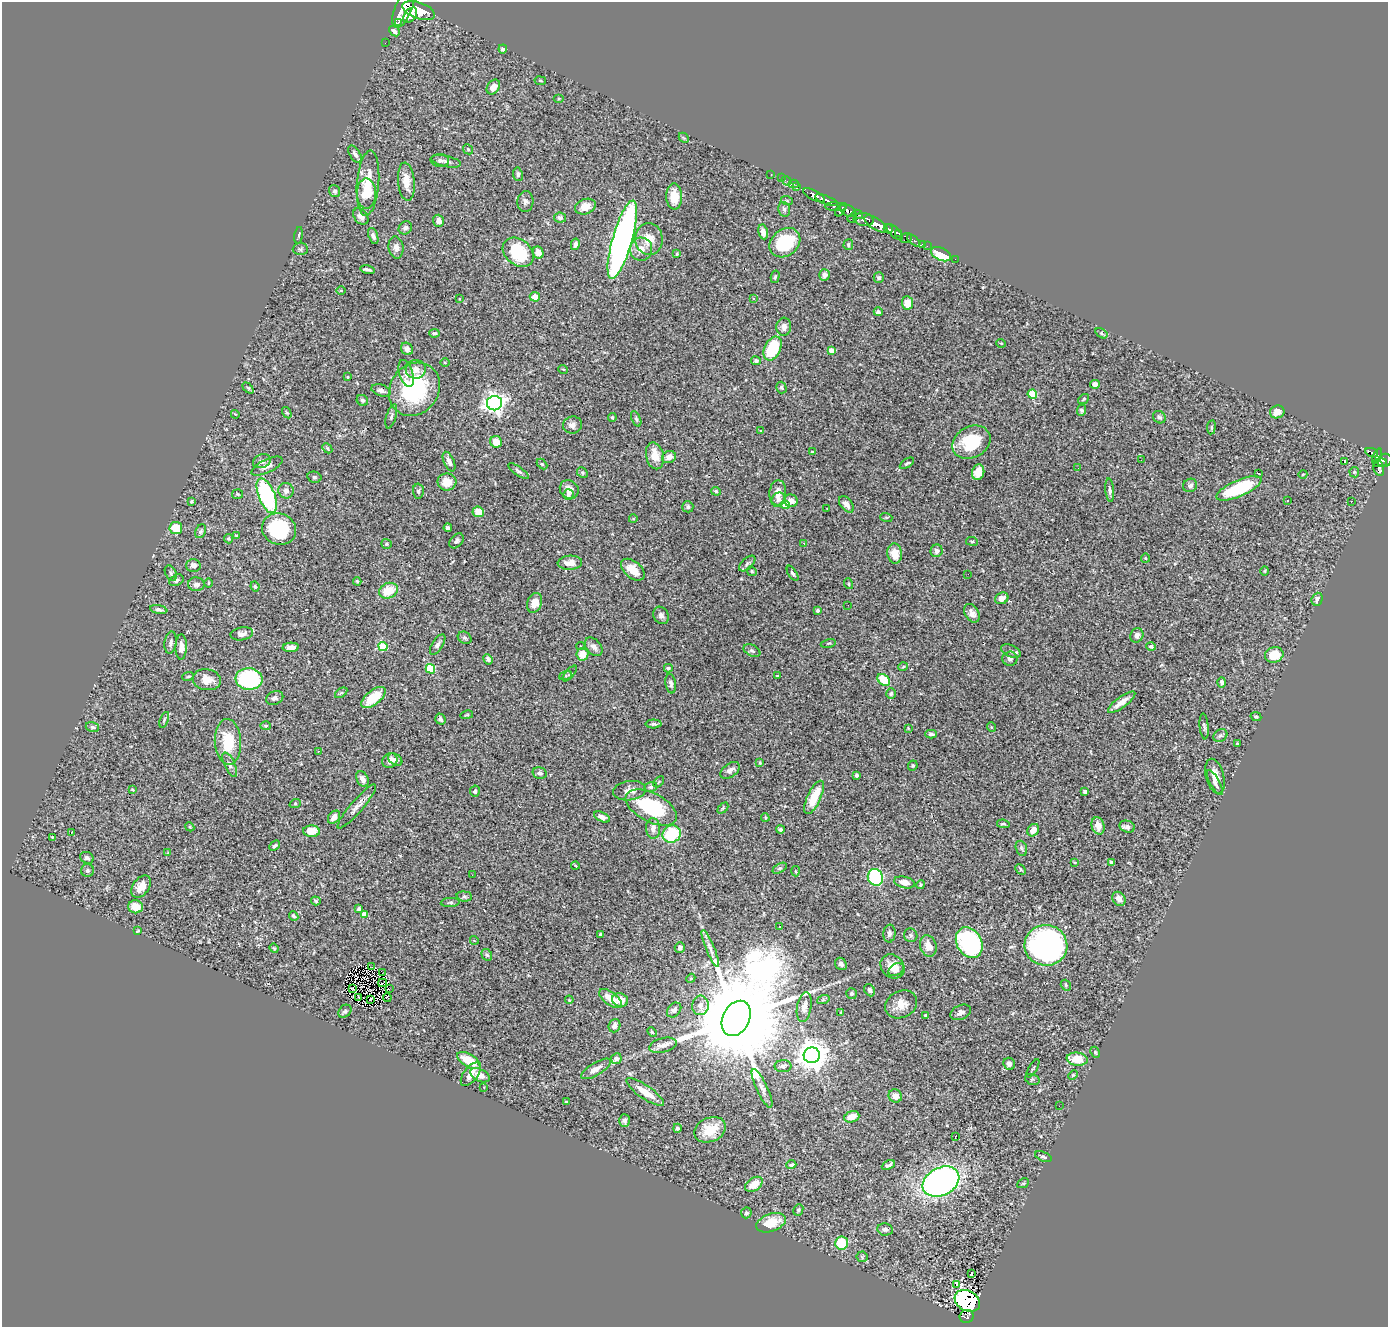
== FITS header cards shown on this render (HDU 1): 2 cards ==
NAXIS1  =                 1386
NAXIS2  =                 1325

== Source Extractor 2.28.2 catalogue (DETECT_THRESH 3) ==
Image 1386 x 1325 px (HDU 1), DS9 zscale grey, 1 PNG px = 1 image px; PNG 1390 x 1329 px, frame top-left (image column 1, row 1325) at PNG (2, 2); each listed source drawn as its Kron ellipse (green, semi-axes under 4 px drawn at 4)
Background 1.27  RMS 0.034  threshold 0.103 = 3 sigma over >= 5 px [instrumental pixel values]
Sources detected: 391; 1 with non-positive FLUX_AUTO (blend fragments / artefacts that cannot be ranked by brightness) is neither listed nor drawn; the other 390 listed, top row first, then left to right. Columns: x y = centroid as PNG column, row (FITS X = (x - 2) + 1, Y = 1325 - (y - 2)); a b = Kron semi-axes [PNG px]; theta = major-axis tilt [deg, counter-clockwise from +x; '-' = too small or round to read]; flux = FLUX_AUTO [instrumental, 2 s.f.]
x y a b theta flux
403 9 20 8 67 6400
419 11 17 8 -20 6100
410 15 9 5 51 1900
398 23 3 2 - 15000
394 31 6 4 -41 9.6
385 43 2 2 - 9.3
503 49 4 4 - 5.3
540 81 6 3 -9 2.1
493 87 8 6 55 19
559 99 5 3 - 2.3
684 138 6 4 -43 3.1
468 149 6 4 -47 3.1
355 154 10 5 -57 9.3
440 160 9 6 -5 5.9
446 161 15 5 -12 8.5
518 174 7 5 -82 5.5
771 174 2 2 - 13
781 178 2 2 - 12
787 181 5 3 - 33
406 182 19 8 -84 30
368 183 33 11 85 59
793 184 5 3 - 48
797 186 3 2 - 23
334 191 6 5 - 4.7
366 193 15 9 90 62
814 195 12 5 -28 1800
674 196 13 8 -88 38
826 200 12 4 -22 1600
787 201 6 4 -19 2.8
525 202 10 8 87 8.3
585 207 10 7 21 26
836 207 11 4 -4 590
784 209 7 5 -76 6.3
841 210 7 3 54 600
848 211 9 5 -28 840
858 214 5 3 - 360
361 216 9 6 -51 14
560 218 6 5 - 8.5
852 219 4 3 - 160
864 219 10 6 -8 1400
438 221 6 5 - 10
876 224 13 5 -32 3200
405 228 7 6 - 6.6
888 229 5 3 - 590
763 232 7 4 -79 14
895 232 10 4 -45 870
899 233 3 3 - 430
299 235 8 3 81 2.7
373 236 8 4 -72 6.8
906 238 6 5 - 320
649 239 16 14 -84 35
622 240 41 10 74 1200
914 241 8 3 -39 140
785 243 17 13 40 150
575 244 6 4 78 8
848 245 5 4 - 3.8
922 245 3 3 - 47
927 246 2 2 - 19
396 247 11 7 -82 11
300 249 7 6 - 5
641 249 11 11 - 23
518 252 17 12 -40 130
538 252 6 5 - 14
677 254 4 3 - 2.5
941 254 10 6 -24 64
955 259 2 2 - 16
367 270 7 3 -13 5.4
825 275 5 5 - 12
775 277 6 4 78 3.8
879 278 5 5 - 4.1
341 290 5 3 - 1.9
535 297 5 4 - 26
460 299 3 2 - 1.6
753 299 3 2 - 2.8
907 303 6 5 - 32
878 312 4 3 - 4
784 327 9 7 86 14
434 333 5 3 - 4
1101 333 6 4 -32 3.1
1001 343 5 3 - 2
773 348 13 8 65 120
407 349 6 5 - 7.2
831 351 4 4 - 28
756 361 5 4 - 3.6
445 363 5 3 - 2.3
416 369 10 9 - 21
563 369 5 3 - 1.8
406 373 14 7 -72 12
348 377 3 2 - 1.7
1095 384 5 4 - 9
248 388 6 4 -45 2.9
781 388 6 5 - 3.5
414 389 28 24 54 220
381 390 10 5 -18 9
1032 394 4 4 - 80
1084 399 6 4 37 3
362 400 6 5 - 4.8
494 403 7 7 - 1200
1081 410 5 4 - 5.4
1277 412 7 6 - 18
287 413 6 4 -57 2.8
235 414 4 3 - 1.8
391 416 12 5 73 6.2
1159 417 7 5 -43 5.2
612 418 4 4 - 3
636 419 8 4 -66 4.4
572 425 9 8 - 11
1211 427 7 3 82 3
760 430 3 3 - 6.5
496 442 6 5 - 29
971 442 20 15 28 100
327 448 6 4 -46 3.3
813 452 4 3 - 2.7
1372 453 6 3 -24 190
655 456 13 8 -77 37
1377 456 8 4 66 300
669 457 7 6 - 19
1141 460 2 2 - 1.9
1385 460 7 6 - 620
262 461 9 6 21 10
1344 461 3 3 - 11
449 462 10 5 -65 11
907 463 8 3 34 3.2
1380 463 7 3 8 330
542 464 6 4 -44 2.6
267 466 17 6 26 15
1379 467 8 5 -72 440
1078 468 2 2 - 1.5
519 471 12 4 -35 5.7
978 472 8 6 74 26
1354 472 5 5 - 3.2
582 473 6 4 -46 3.2
1259 474 3 2 - 2.4
1303 474 4 3 - 1.5
314 477 7 5 -13 3.9
447 482 9 8 - 31
1190 485 7 6 - 8.1
1239 488 24 8 23 140
569 489 10 8 -42 18
1110 490 12 4 -84 6.4
286 491 8 7 - 11
418 491 7 5 -89 4.8
716 491 5 4 - 2.8
778 493 13 8 86 18
237 494 5 5 - 3
568 494 5 5 - 5
267 496 18 8 -69 270
778 500 7 6 - 7.9
1287 500 3 2 - 2.9
191 501 4 3 - 2.9
791 501 7 6 - 17
1351 501 2 2 - 1.6
846 504 9 5 -51 12
785 505 4 4 - 45
688 507 6 5 - 5.1
827 509 2 2 - 1.1
478 512 6 5 - 29
886 517 6 4 -18 2.7
633 519 4 3 - 1.8
176 528 6 6 - 55
448 528 4 4 - 6.3
279 529 17 15 -21 160
201 531 7 5 64 4.3
236 536 3 3 - 2.4
228 539 5 4 - 3
456 541 8 6 50 5.7
972 541 6 3 -8 2.7
804 543 3 3 - 2.9
386 544 5 5 - 3.3
937 551 6 6 - 8.5
895 553 10 7 -82 33
1145 558 5 4 - 2.5
570 563 12 7 3 20
747 563 10 5 43 5.9
193 565 7 6 - 10
633 570 14 8 -41 35
752 571 5 4 - 2.8
1265 571 5 3 - 2
171 573 8 5 -60 5.1
793 573 8 4 -58 4.7
968 574 2 2 - 2.5
176 580 7 5 27 5.8
357 581 4 4 - 2.8
209 583 4 3 - 1.9
196 584 8 7 - 9.5
849 584 5 3 - 2.1
255 586 5 3 - 3.1
389 591 9 7 24 49
1002 598 7 5 27 16
1317 599 6 5 - 9.2
535 603 10 7 69 26
848 605 2 2 - 3.6
159 610 9 4 -11 6.3
818 610 4 4 - 3.6
972 613 10 6 -60 13
661 615 9 7 -61 9.3
242 634 11 6 9 12
1137 635 7 6 - 9
465 638 7 5 -31 5.2
171 643 11 6 83 8.9
828 643 7 3 13 2.4
438 644 12 5 57 7.4
383 646 5 4 - 100
580 646 4 4 - 2.5
1151 646 5 4 - 4.4
181 647 12 6 89 15
291 647 8 4 4 11
594 647 10 7 -49 12
752 651 9 5 -27 5.3
1011 651 10 5 -22 7.3
582 654 6 6 - 32
1274 655 9 7 17 47
488 659 5 4 - 6.5
1010 659 7 7 - 6.6
903 667 5 3 - 2
668 668 4 3 - 3.1
430 669 5 4 - 130
570 673 10 3 50 3.3
566 676 6 4 20 3
777 676 3 3 - 2.4
188 677 6 3 18 2.5
249 679 13 10 -6 220
207 680 14 10 -9 26
884 680 7 5 -39 60
1222 682 5 4 - 6.6
671 684 10 5 -82 6.4
341 693 7 3 35 3
891 694 5 5 - 4.6
373 697 14 7 39 64
275 698 9 6 23 7.8
1122 702 16 5 36 20
467 715 6 2 13 2.3
1256 717 5 4 - 3.7
440 719 6 5 - 7
164 720 8 3 70 3.4
653 724 8 4 1 4.7
266 726 5 4 - 2.6
1204 726 13 4 -85 6
92 727 7 5 -16 4.1
991 727 5 3 - 2.2
908 728 3 2 - 1.6
931 734 6 3 -1 5.5
1220 735 7 6 - 5.5
228 742 23 13 -87 82
1237 744 4 3 - 2.2
318 751 2 2 - 1.5
395 759 8 5 -34 7.4
390 760 8 6 42 16
760 763 3 3 - 2.3
230 765 13 5 -65 8.9
913 766 5 4 - 3.7
730 770 11 6 34 10
540 773 7 5 -15 5
856 775 4 3 - 3.7
1215 776 18 9 -75 22
362 779 8 5 -64 10
659 782 6 2 46 1.8
1215 782 14 4 -61 8
651 787 6 5 - 4.5
132 790 3 2 - 1.9
475 791 5 5 - 4.2
630 791 17 9 8 18
1085 792 4 3 - 4.6
814 797 18 6 65 61
295 804 5 3 - 2.3
357 806 28 6 49 18
651 807 28 14 -27 180
723 808 6 4 45 2.9
334 817 7 5 50 13
602 817 8 4 -24 10
765 818 4 3 - 2.2
1003 824 6 3 -8 3.3
1098 826 9 6 -76 23
190 827 5 3 - 2.2
1127 827 8 6 -19 7.2
653 828 10 7 -87 15
780 829 4 4 - 4.3
1033 830 7 5 51 18
312 831 8 6 -3 38
71 833 3 2 - 27
672 834 9 8 - 120
52 837 3 2 - 1.7
275 846 6 4 42 4.9
1021 848 8 5 -71 4.9
168 853 3 2 - 3.3
87 858 7 5 -27 6.5
1075 862 3 2 - 2.2
1111 862 4 3 - 4.6
575 865 4 3 - 1.8
780 868 8 4 31 4.2
1021 869 6 4 -47 2.8
87 871 6 6 - 5.7
795 871 5 3 - 2
472 875 2 2 - 4.3
875 877 8 7 - 200
904 882 10 5 -13 21
921 885 4 4 - 3.4
141 887 12 8 53 22
464 896 8 5 -6 4.8
1119 899 7 6 - 13
316 901 5 3 - 3.4
450 903 9 4 3 4.5
136 907 7 6 - 32
359 909 4 3 - 4.1
364 915 4 4 - 26
294 916 5 3 - 4
780 926 3 3 - 5
138 931 3 2 - 1.9
600 934 3 3 - 2.8
889 934 9 6 83 6.5
911 935 7 6 - 5.3
474 940 4 3 - 1.6
969 943 16 12 -60 280
1046 945 21 20 - 690
928 946 11 8 -71 23
680 947 5 5 - 7.1
274 948 5 4 - 2.5
710 948 19 4 -67 12
487 955 6 5 - 4.1
841 964 6 5 - 7.6
893 966 13 11 -44 28
372 967 2 2 - 1.4
896 970 8 5 31 7.9
382 973 3 2 - 2.6
691 978 5 3 - 2.1
383 983 4 2 - 2.5
1066 985 5 4 - 3.2
352 989 3 2 - 1.1
389 989 3 2 - 0.97
870 990 6 5 - 6.1
852 994 5 5 - 4.1
358 997 4 2 - 2.4
387 998 4 3 - 9
371 999 3 2 - 2.6
611 999 13 6 -37 36
569 1000 4 3 - 2.1
620 1000 8 6 -22 27
823 1000 6 4 19 3.4
901 1004 16 13 28 27
700 1005 10 8 85 13
804 1007 15 7 80 18
674 1010 8 6 48 9
345 1011 7 5 44 5.2
961 1012 11 7 25 8.5
841 1013 4 3 - 2.9
926 1015 4 4 - 4.3
736 1018 18 13 63 72000
614 1026 7 5 70 9.8
652 1032 5 3 - 2.3
663 1045 14 7 14 13
1095 1052 6 4 -64 3.1
812 1055 8 8 - 4000
616 1059 5 5 - 8.7
1077 1059 10 6 -7 46
469 1060 13 6 -31 56
1009 1064 6 5 - 9.7
783 1066 8 6 3 6.5
1033 1068 10 2 60 2.7
596 1069 17 6 31 14
471 1074 14 7 54 18
480 1075 10 6 -26 18
1073 1075 5 3 - 2.3
1032 1079 7 5 -16 3.3
484 1087 3 3 - 6.4
762 1088 21 5 -65 14
645 1092 22 6 -34 38
895 1096 7 6 - 17
566 1101 4 2 - 1.9
1059 1106 2 2 - 3.7
852 1117 8 5 19 27
624 1120 6 5 - 6.7
677 1128 4 4 - 6.4
710 1130 16 12 24 55
955 1136 3 2 - 1.8
1043 1157 9 4 -22 4.9
791 1165 5 3 - 3.6
888 1165 7 3 24 6.1
941 1182 19 14 28 870
1023 1183 6 4 27 3.1
754 1184 10 6 33 36
798 1210 6 5 - 4.3
746 1213 5 5 - 5.3
771 1223 15 8 20 53
885 1229 8 6 -9 5.9
842 1243 6 6 - 71
862 1257 5 5 - 3.1
971 1274 4 2 - 2.5
957 1284 4 3 - 27
967 1301 13 10 -29 780
967 1316 7 6 - 120
At the frame edge (FLAGS 8, measured only in part): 1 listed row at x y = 403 9
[1 non-positive-flux detection neither listed nor drawn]